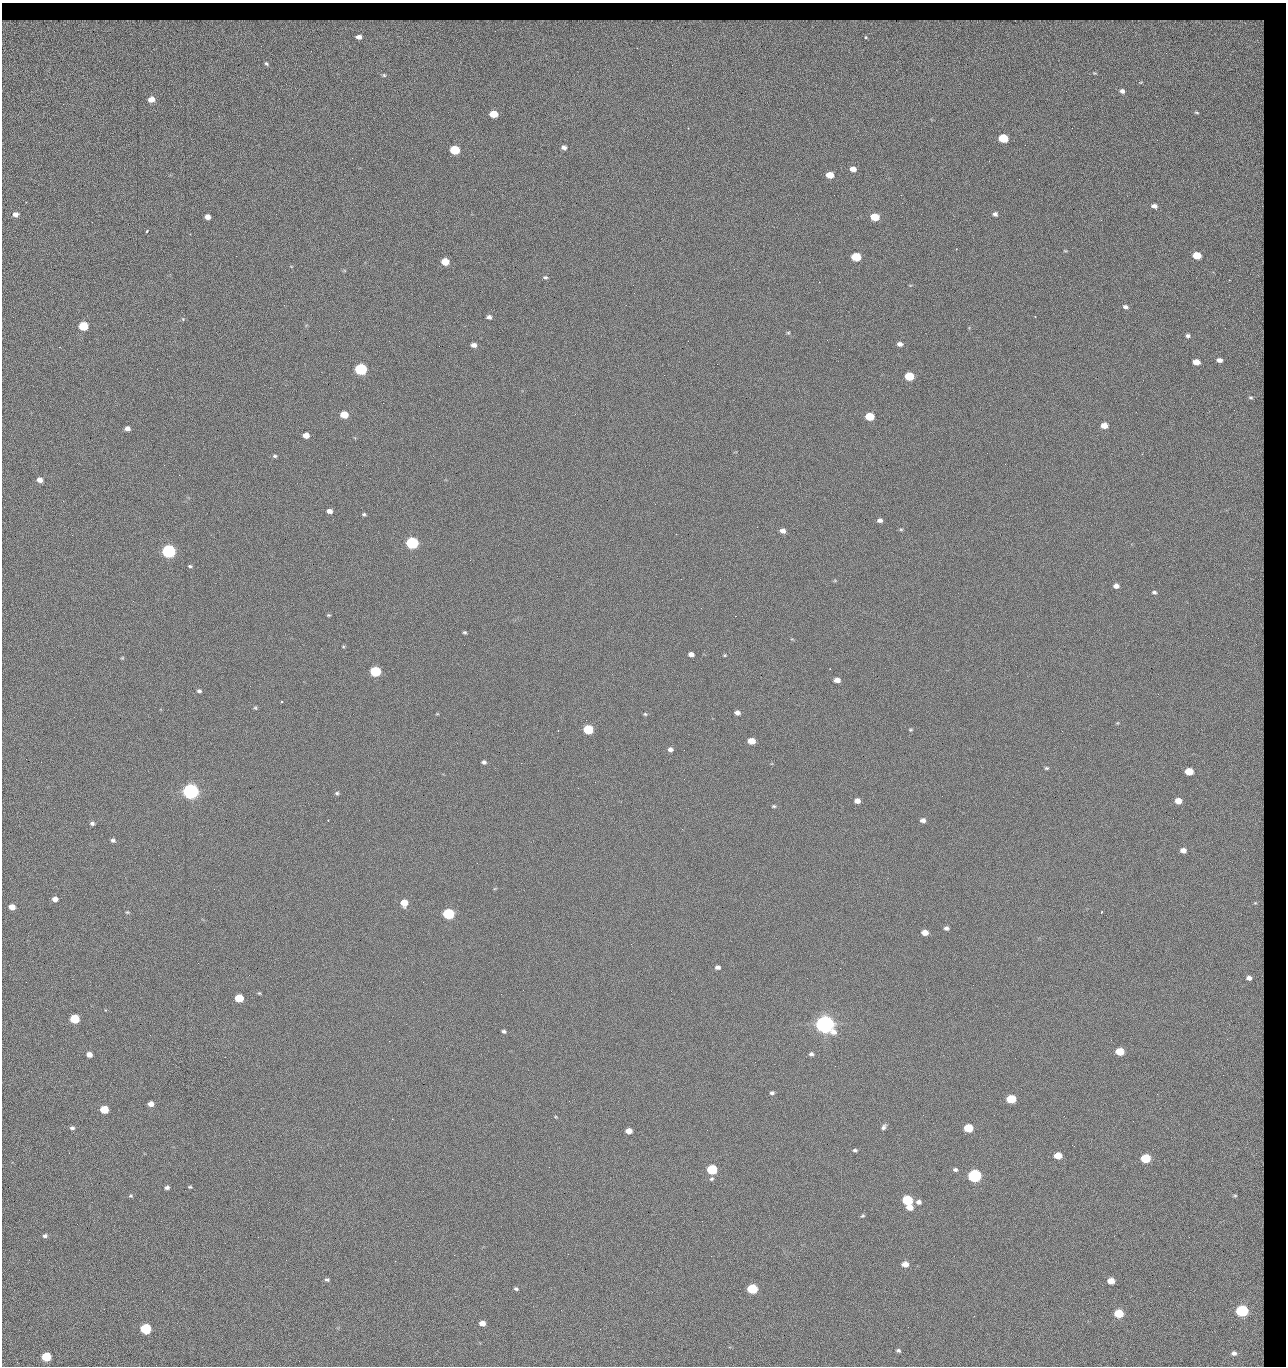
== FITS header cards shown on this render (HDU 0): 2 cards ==
NAXIS1  =                 1284 / length of data axis 1
NAXIS2  =                 1364 / length of data axis 2

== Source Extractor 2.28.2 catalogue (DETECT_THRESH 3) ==
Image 1284 x 1364 px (HDU 0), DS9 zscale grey, 1 PNG px = 1 image px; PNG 1288 x 1368 px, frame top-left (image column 1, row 1364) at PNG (2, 3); no overlay
Background 122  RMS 14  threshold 42.7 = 3 sigma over >= 5 px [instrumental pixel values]
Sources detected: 232; all 232 listed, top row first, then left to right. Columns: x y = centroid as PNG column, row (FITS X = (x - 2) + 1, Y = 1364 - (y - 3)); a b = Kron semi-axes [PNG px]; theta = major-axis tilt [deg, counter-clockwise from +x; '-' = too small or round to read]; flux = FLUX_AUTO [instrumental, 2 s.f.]
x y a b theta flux
105 21 10 4 3 2.6e+03
786 21 26 3 0 6.9e+03
1163 21 30 4 2 5.3e+03
37 22 11 7 36 2.0e+03
67 22 18 4 6 6.6e+03
113 22 8 4 -3 2.4e+03
123 22 9 5 -60 1.4e+03
133 22 7 4 33 1.9e+03
173 22 15 6 -9 5.3e+03
210 22 20 6 4 7.7e+03
303 22 11 7 3 3.3e+03
334 22 15 7 -3 5.2e+03
355 22 45 9 8 3.5e+03
396 22 18 6 -11 6.2e+03
427 22 16 6 -13 5.7e+03
500 22 11 7 10 3.7e+03
515 22 11 7 15 3.7e+03
539 22 11 5 13 4.5e+03
557 22 9 8 - 2.1e+03
604 22 25 6 3 8.9e+03
664 22 22 5 -6 6.7e+03
772 22 20 10 15 2.7e+03
958 22 9 6 29 2.6e+03
1039 22 12 7 -18 3.4e+03
7 23 11 7 14 4.2e+03
25 23 7 5 43 3.6e+03
83 23 15 6 -3 8.5e+03
145 23 11 5 -55 2.2e+03
160 23 9 5 55 2.2e+03
245 23 26 7 9 1.1e+04
283 23 17 6 -19 5.5e+03
488 23 9 7 -27 4.3e+03
637 23 30 6 8 8.6e+03
696 23 22 5 -6 9.1e+03
729 23 10 8 28 3.5e+03
854 23 15 7 -5 7.1e+03
886 23 23 6 3 1.0e+04
926 23 15 8 -6 5.9e+03
977 23 20 8 -1 7.6e+03
1131 23 10 6 -24 4.1e+03
374 24 10 9 - 5.2e+03
468 24 16 10 -2 7.2e+03
743 24 14 8 -29 5.1e+03
1058 24 9 8 - 5.6e+03
1091 24 17 7 10 9.2e+03
1011 25 25 12 -10 1.5e+04
359 37 12 9 1 1.2e+04
866 37 7 6 - 4.3e+03
1238 48 77 56 -52 4.0e+05
1166 53 2 2 - 1.1e+03
266 64 3 2 - 1.1e+03
384 75 4 3 - 6.5e+02
1122 91 4 4 - 2.2e+03
151 99 5 4 - 8.1e+03
493 114 6 5 - 2.2e+04
688 128 2 2 - 4.5e+02
1003 138 6 5 - 4.3e+04
1157 140 2 2 - 1.3e+03
564 147 5 5 - 3.6e+03
454 150 6 5 - 5.4e+04
853 169 6 5 - 6.4e+03
830 175 6 5 - 1.6e+04
1019 179 2 2 - 1.8e+03
834 195 2 2 - 2.2e+03
901 195 2 2 - 1.8e+04
1154 206 6 5 - 3.9e+03
15 214 6 5 - 4.9e+03
995 214 6 5 - 2.7e+03
207 217 5 4 - 5.9e+03
875 217 6 5 - 2.8e+04
1101 220 3 2 - 9.1e+02
147 231 3 2 - 1.2e+03
956 249 2 2 - 5.7e+02
1065 251 5 3 - 8.2e+02
1197 255 6 5 - 2.4e+04
856 257 6 5 - 4.1e+04
445 262 6 5 - 2.0e+04
291 266 5 3 - 6.5e+02
545 277 7 5 -19 2.0e+03
819 282 2 2 - 2.7e+04
634 293 3 2 - 7.1e+02
284 305 3 2 - 8.2e+02
1125 307 6 4 -20 2.7e+03
1035 316 2 2 - 7.5e+02
489 317 6 5 - 3.2e+03
183 319 5 4 - 1.0e+03
83 326 6 5 - 5.1e+04
788 333 5 4 - 1.3e+03
1188 336 5 5 - 2.1e+03
827 340 2 2 - 7.1e+02
688 341 2 2 - 3.3e+03
900 344 6 5 - 3.8e+03
474 345 5 4 - 4.9e+03
1219 360 5 4 - 3.8e+03
1196 362 6 5 - 9.8e+03
361 369 6 5 - 1.6e+05
909 376 6 5 - 4.0e+04
1251 397 7 7 - 2.8e+03
1234 410 2 2 - 1.3e+03
344 415 6 5 - 2.0e+04
870 416 6 5 - 3.3e+04
1104 426 6 5 - 9.8e+03
127 429 5 4 - 4.7e+03
306 435 5 4 - 9.3e+03
987 453 2 2 - 3.4e+03
275 456 6 4 -10 1.6e+03
1005 464 2 2 - 5.4e+02
164 465 2 2 - 3.2e+03
40 480 5 5 - 6.1e+03
63 501 3 2 - 1.0e+03
329 511 5 4 - 5.0e+03
364 514 5 4 - 1.4e+03
880 520 6 5 - 3.4e+03
757 527 2 2 - 5.1e+02
901 529 6 4 0 1.2e+03
783 531 6 5 - 5.0e+03
412 543 6 5 - 2.0e+05
168 551 6 5 - 3.2e+05
470 560 2 2 - 2.6e+03
190 566 5 3 - 1.5e+03
720 579 3 2 - 7.9e+02
1116 586 5 5 - 5.1e+03
1154 592 6 4 -10 2.1e+03
329 615 5 4 - 1.1e+03
465 632 4 3 - 1.5e+03
343 647 5 3 - 9.5e+02
691 654 5 4 - 5.0e+03
725 655 4 3 - 9.4e+02
122 658 5 4 - 1.0e+03
375 671 6 5 - 9.0e+04
837 680 5 4 - 7.2e+03
199 691 5 4 - 2.0e+03
281 702 3 2 - 1.4e+03
255 708 6 4 -42 1.3e+03
737 713 5 4 - 4.1e+03
645 714 5 4 - 1.2e+03
1117 723 5 4 - 9.7e+02
588 729 6 5 - 6.2e+04
910 730 5 4 - 1.2e+03
751 741 6 5 - 1.4e+04
670 749 5 4 - 3.4e+03
684 750 2 2 - 5.9e+02
484 762 5 4 - 2.5e+03
521 763 2 2 - 3.3e+03
1046 768 6 4 0 1.4e+03
1189 771 6 5 - 2.6e+04
684 779 2 2 - 2.1e+03
595 782 3 2 - 1.0e+03
578 788 2 2 - 4.2e+02
190 791 6 6 - 7.2e+05
337 793 6 5 - 1.5e+03
857 801 5 5 - 5.9e+03
1178 801 5 5 - 1.3e+04
774 806 5 3 - 1.3e+03
328 820 2 2 - 5.6e+02
923 820 5 4 - 4.0e+03
92 823 5 4 - 2.4e+03
113 840 5 5 - 2.3e+03
1183 850 6 5 - 6.1e+03
55 899 5 4 - 5.5e+03
404 903 6 6 - 1.3e+04
1255 903 8 6 -1 3.0e+03
12 907 5 5 - 9.5e+03
127 912 5 4 - 1.1e+03
1101 912 3 2 - 8.5e+02
448 914 6 5 - 1.2e+05
946 928 5 4 - 2.8e+03
925 933 5 4 - 9.4e+03
718 967 5 4 - 3.2e+03
1249 978 7 6 - 5.0e+03
259 993 5 4 - 1.0e+03
501 994 2 2 - 2.0e+03
239 998 6 5 - 3.2e+04
74 1019 6 5 - 5.3e+04
825 1024 7 6 - 1.2e+06
504 1031 5 4 - 1.9e+03
389 1041 2 2 - 5.5e+03
1120 1051 6 5 - 2.9e+04
89 1054 5 4 - 6.3e+03
811 1054 6 5 - 2.3e+03
835 1066 2 2 - 1.3e+03
1223 1075 2 2 - 1.6e+03
772 1093 5 4 - 2.2e+03
1157 1094 2 2 - 2.7e+03
1011 1099 6 5 - 4.8e+04
151 1104 5 4 - 6.9e+03
104 1109 6 5 - 3.1e+04
556 1117 4 3 - 8.3e+02
1133 1121 3 2 - 8.3e+02
884 1127 8 5 63 2.7e+03
72 1128 6 5 - 2.2e+03
968 1128 6 5 - 4.4e+04
707 1130 2 2 - 9.8e+02
629 1131 5 4 - 8.6e+03
1074 1146 2 2 - 4.1e+02
855 1150 5 4 - 1.7e+03
69 1153 2 2 - 2.5e+03
1058 1156 6 5 - 1.6e+04
1146 1158 6 5 - 5.7e+04
549 1167 2 2 - 9.5e+02
712 1169 6 5 - 7.8e+04
955 1170 6 5 - 2.3e+03
974 1176 6 5 - 2.8e+05
711 1179 6 4 30 1.6e+03
190 1187 5 4 - 1.2e+03
167 1188 5 4 - 2.6e+03
131 1196 5 5 - 1.4e+03
1235 1196 5 3 - 9.0e+02
907 1200 6 5 - 8.4e+04
919 1202 6 5 - 3.7e+03
909 1207 6 5 - 9.7e+03
863 1216 6 4 38 1.4e+03
45 1236 6 5 - 2.5e+03
258 1237 2 2 - 2.2e+03
454 1255 2 2 - 7.2e+03
286 1260 2 2 - 1.8e+03
395 1261 2 2 - 5.7e+03
905 1264 6 5 - 8.8e+03
327 1280 6 4 -5 1.9e+03
1111 1281 5 5 - 1.4e+04
516 1289 5 4 - 1.7e+03
752 1289 6 5 - 7.9e+04
561 1310 2 2 - 5.2e+02
1242 1311 6 5 - 1.9e+05
1119 1313 6 5 - 4.5e+04
974 1316 2 2 - 2.9e+03
482 1323 5 4 - 7.6e+03
146 1329 6 5 - 1.0e+05
600 1329 2 2 - 7.7e+02
898 1351 5 4 - 1.9e+03
1234 1353 4 4 - 2.9e+03
46 1357 6 5 - 5.3e+04

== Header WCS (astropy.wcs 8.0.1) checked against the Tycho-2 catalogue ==
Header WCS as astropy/WCSLIB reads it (CRVAL/CRPIX/CD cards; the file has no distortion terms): RA---TAN/DEC--TAN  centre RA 15:41:43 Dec +51:58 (235.43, +51.97 deg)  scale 1.26 arcsec/px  FOV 26.9' x 28.5'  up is +92 deg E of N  parity flipped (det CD > 0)
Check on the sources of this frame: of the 60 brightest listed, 10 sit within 2.0 arcsec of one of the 16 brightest Tycho-2 stars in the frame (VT <= 12.38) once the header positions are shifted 0.65 arcsec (0.65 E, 0.08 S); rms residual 0.89 arcsec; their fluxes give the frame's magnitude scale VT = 24.51 - 2.5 log10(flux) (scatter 0.24 mag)
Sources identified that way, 10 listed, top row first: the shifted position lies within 2.0 arcsec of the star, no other Tycho-2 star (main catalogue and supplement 1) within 4.0 arcsec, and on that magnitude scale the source's flux lands within +1.5 / -3 mag of the star's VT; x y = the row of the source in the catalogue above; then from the Tycho-2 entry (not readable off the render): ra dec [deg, ICRS J2000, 3 dp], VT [Tycho-2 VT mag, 2 dp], TYC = Tycho-2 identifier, HIP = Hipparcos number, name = IAU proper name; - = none
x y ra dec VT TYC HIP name
361 369 235.614 +52.064 11.61 3489-1132-1 - -
412 543 235.514 +52.049 11.19 3489-1407-1 - -
190 791 235.378 +52.130 9.31 3489-1322-1 76850 -
448 914 235.303 +52.042 11.52 3489-958-1 - -
825 1024 235.232 +51.912 9.59 3489-824-1 - -
974 1176 235.143 +51.862 10.97 3489-1016-1 - -
907 1200 235.131 +51.886 12.29 3489-908-1 - -
752 1289 235.084 +51.941 11.45 3489-1346-1 - -
1242 1311 235.062 +51.771 11.53 3489-1453-1 - -
146 1329 235.075 +52.152 11.74 3489-912-1 - -